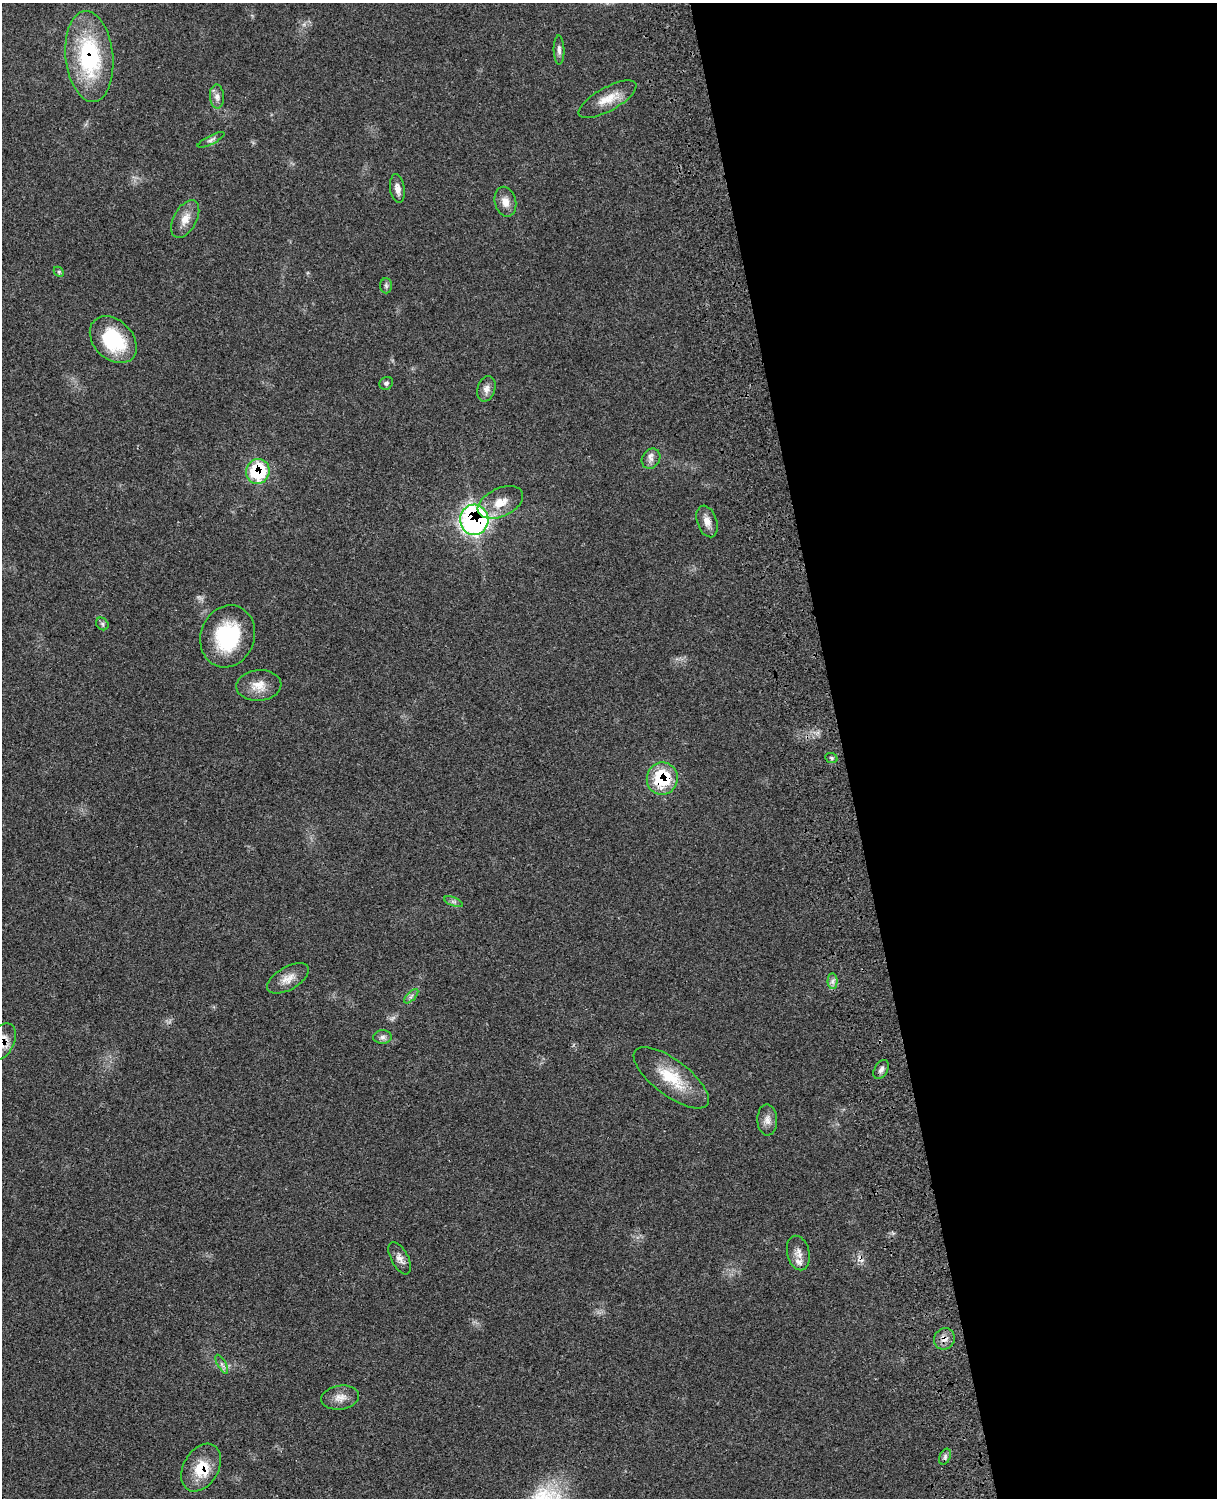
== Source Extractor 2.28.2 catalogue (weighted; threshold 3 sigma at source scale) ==
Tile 8 of 4 x 3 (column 4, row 2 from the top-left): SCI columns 3763-4977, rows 1774-3269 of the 5091 x 4932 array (HDU 1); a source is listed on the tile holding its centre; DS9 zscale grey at full resolution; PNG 1219 x 1500 px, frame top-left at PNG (2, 3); each listed source drawn as its Kron ellipse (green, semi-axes under 4 px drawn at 4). Shown black and unused: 31% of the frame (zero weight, under 3 of 4 exposures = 6% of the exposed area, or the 3 px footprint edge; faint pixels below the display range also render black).
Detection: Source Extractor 2.28.2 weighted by HDU 2 'WHT'; one run over the whole footprint, this tile lists its part. Background 0.0814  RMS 0.0059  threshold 0.0266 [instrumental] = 3 sigma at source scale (4.5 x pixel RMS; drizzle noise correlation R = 1.50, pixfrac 1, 0.05/0.05 arcsec/px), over >= 5 px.
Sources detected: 41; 1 cosmic-ray / hot-pixel residue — neither listed nor drawn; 1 inside a brighter listed object's ellipse — not listed separately; the other 39 listed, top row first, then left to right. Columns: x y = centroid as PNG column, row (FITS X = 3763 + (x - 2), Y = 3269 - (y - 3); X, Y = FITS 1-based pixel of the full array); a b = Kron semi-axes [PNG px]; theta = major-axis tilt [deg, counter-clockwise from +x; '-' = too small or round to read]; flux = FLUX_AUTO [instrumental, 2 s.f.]
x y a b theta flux
559 50 14 5 -89 2.3
89 56 46 23 -84 63
217 97 12 7 -86 2.9
607 99 32 11 29 11
211 140 15 4 27 1.9
397 189 14 7 -80 4
505 202 15 10 -76 5.2
185 219 21 11 62 7
59 272 6 4 -46 0.79
386 286 7 6 - 1.4
113 340 27 19 -45 35
386 383 7 6 - 1.4
486 389 13 9 73 3.5
651 459 10 9 - 3.2
258 471 12 11 - 34
500 502 24 14 25 11
474 520 15 14 - 150
707 521 16 9 -71 4.9
102 624 7 5 -47 1.3
228 636 31 27 70 43
259 685 22 15 4 8.9
831 758 6 5 - 1.1
662 779 16 15 - 30
453 902 10 3 -21 1.2
288 978 23 11 30 6.6
832 981 7 5 89 1.9
411 996 9 3 45 1.3
382 1037 9 7 1 2.2
2 1041 19 12 64 9.4
881 1069 10 6 59 2.3
671 1078 45 18 -37 22
767 1120 15 10 -88 4.1
798 1253 17 11 -76 4.8
400 1258 18 8 -62 3.9
944 1339 11 10 - 4
222 1364 10 4 -61 1.5
340 1398 19 12 9 5.8
945 1457 8 5 67 1.6
201 1468 26 17 60 17
Overlapping masked pixels (flux is a lower limit): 8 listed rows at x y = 89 56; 113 340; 258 471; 474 520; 662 779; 2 1041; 944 1339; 201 1468
Isophote crosses this tile's border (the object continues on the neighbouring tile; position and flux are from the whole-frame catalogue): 1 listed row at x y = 2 1041